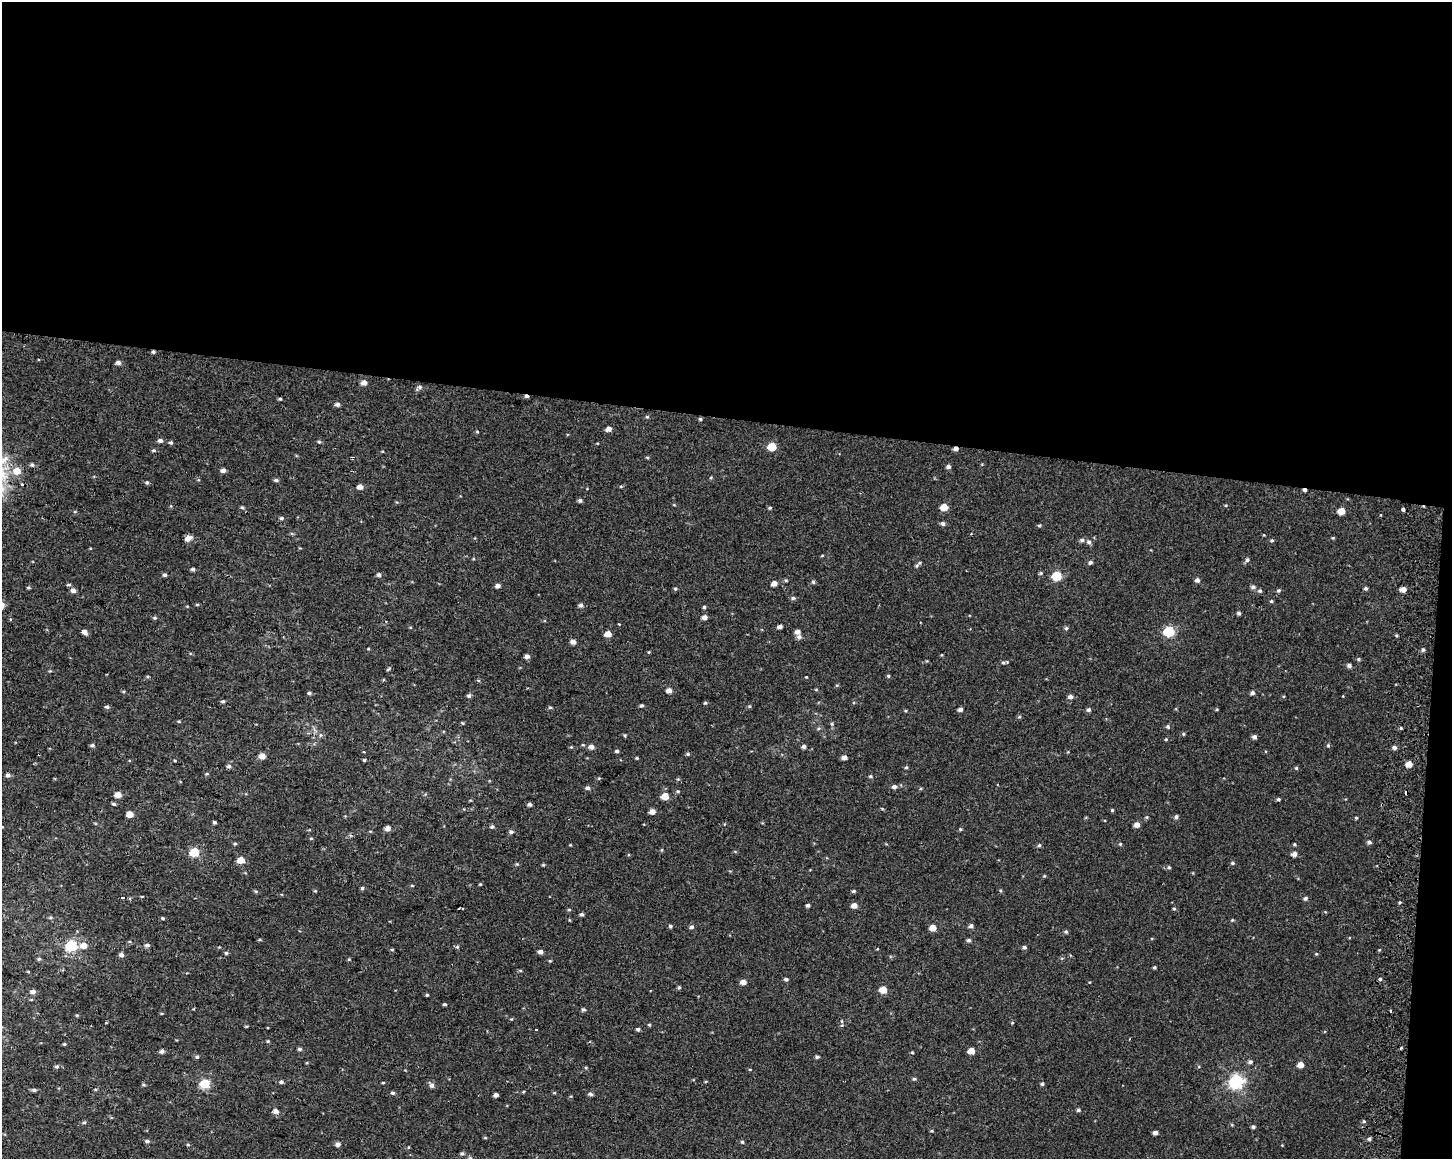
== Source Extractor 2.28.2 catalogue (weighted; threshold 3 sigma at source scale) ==
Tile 3 of 3 x 4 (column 3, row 1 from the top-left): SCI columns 3226-4675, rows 3476-4632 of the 4943 x 4643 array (HDU 1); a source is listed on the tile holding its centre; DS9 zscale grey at full resolution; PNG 1454 x 1161 px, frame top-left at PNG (2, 2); no overlay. Shown black and unused: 37% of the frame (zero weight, under 2 of 3 exposures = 2% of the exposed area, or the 3 px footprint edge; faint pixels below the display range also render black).
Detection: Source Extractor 2.28.2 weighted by HDU 2 'WHT'; one run over the whole footprint, this tile lists its part. Background 1.53e-04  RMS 0.0035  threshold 0.0158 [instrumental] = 3 sigma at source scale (4.5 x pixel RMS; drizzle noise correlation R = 1.50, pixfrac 1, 0.0396/0.0396 arcsec/px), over >= 5 px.
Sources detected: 270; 2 cosmic-ray / hot-pixel residue — not listed; the other 268 listed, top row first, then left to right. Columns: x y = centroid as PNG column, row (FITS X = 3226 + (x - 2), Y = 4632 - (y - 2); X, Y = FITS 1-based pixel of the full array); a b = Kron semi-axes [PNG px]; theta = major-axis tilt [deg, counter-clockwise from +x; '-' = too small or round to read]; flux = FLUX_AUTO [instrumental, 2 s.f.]
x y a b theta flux
153 352 5 4 - 0.52
118 362 5 4 - 1.2
364 383 5 5 - 1.9
419 387 8 6 41 0.92
280 399 4 4 - 0.44
337 404 4 4 - 1.1
647 417 5 4 - 0.39
700 419 4 4 - 0.43
608 429 5 4 - 2
477 432 5 3 - 0.3
160 440 6 5 - 1
319 442 5 4 - 0.52
171 443 5 5 - 0.61
772 447 6 5 - 9
955 448 5 4 - 1.2
154 450 6 4 0 0.52
647 457 5 3 - 0.33
32 465 6 5 - 0.64
948 467 5 5 - 0.96
223 470 5 4 - 1.4
17 471 7 6 - 4.5
711 477 5 3 - 0.33
276 480 6 4 -9 0.66
147 482 5 5 - 0.57
22 485 3 3 - 1.5
621 486 5 3 - 0.35
360 487 5 4 - 2.1
1304 490 4 3 - 0.77
580 500 5 4 - 0.74
1226 505 4 3 - 0.3
242 507 5 3 - 0.43
944 507 5 5 - 4.9
770 508 5 4 - 0.44
1403 509 4 3 - 4.2
1342 511 5 5 - 4.2
281 518 6 4 1 0.59
943 523 5 5 - 0.83
1039 525 5 4 - 0.48
1333 538 4 3 - 0.33
188 539 8 5 31 2.1
1082 540 6 5 - 0.79
1272 540 5 5 - 0.51
1089 542 6 5 - 0.95
473 559 5 3 - 0.31
1247 560 5 5 - 0.73
1090 562 5 4 - 0.85
917 565 7 4 58 0.6
193 569 4 4 - 0.73
165 575 4 4 - 0.68
379 575 5 4 - 0.83
1057 576 6 5 - 16
786 580 5 4 - 0.45
1197 580 5 5 - 1.1
813 582 5 4 - 0.57
774 583 5 4 - 2
69 585 5 4 - 0.54
498 586 5 4 - 1.4
1253 587 6 5 - 0.91
28 588 6 3 -8 0.39
1366 588 4 4 - 0.67
675 589 5 4 - 0.47
1403 589 5 4 - 2.4
73 590 5 4 - 1.7
1278 590 5 5 - 0.53
1260 591 6 5 - 0.64
793 598 6 5 - 0.69
1271 601 5 4 - 0.45
197 604 5 3 - 0.38
581 605 5 5 - 0.98
704 607 4 4 - 0.48
1239 613 5 4 - 0.64
704 617 5 4 - 1.8
155 618 5 4 - 0.52
10 620 3 3 - 0.58
619 624 3 2 - 0.3
780 627 5 4 - 1.1
1066 628 6 5 - 0.57
1169 631 6 5 - 25
84 632 7 5 -40 1.3
798 632 5 5 - 1.7
608 634 5 4 - 3.7
799 637 6 6 - 1
573 642 5 4 - 1.8
368 649 5 3 - 0.27
1423 650 5 4 - 0.66
649 652 5 3 - 0.29
527 656 5 5 - 1.3
1359 659 5 4 - 0.47
1003 662 5 5 - 0.58
1349 665 5 5 - 1
388 669 6 3 37 0.4
888 676 5 4 - 0.43
806 677 3 3 - 0.25
837 685 5 3 - 0.33
669 690 5 5 - 1.9
309 693 5 4 - 0.56
1252 693 5 5 - 0.97
469 695 5 5 - 0.77
1070 697 6 5 - 1.1
223 701 5 4 - 0.51
705 703 4 4 - 0.43
642 705 4 4 - 0.57
749 706 5 4 - 0.45
107 707 6 4 -11 0.68
550 707 5 3 - 0.42
1217 709 4 3 - 0.34
960 710 5 4 - 1.2
1089 710 5 5 - 0.74
1019 717 5 3 - 0.37
179 721 5 3 - 0.34
463 723 5 3 - 0.32
832 724 6 4 -72 0.5
1168 727 5 5 - 0.62
1401 728 4 3 - 0.35
1183 734 5 4 - 0.42
320 735 6 4 89 0.51
625 735 5 4 - 0.39
1254 737 5 4 - 1.1
1166 739 4 3 - 0.33
92 745 6 4 -10 0.61
583 745 5 3 - 0.3
1328 745 5 4 - 0.5
804 746 5 4 - 0.93
591 747 5 5 - 1.9
1394 747 5 5 - 0.91
617 751 5 4 - 0.67
364 752 3 2 - 0.31
688 754 5 4 - 0.49
262 756 5 4 - 3
844 757 5 4 - 1.5
637 758 4 3 - 0.39
364 760 3 3 - 0.44
175 761 3 2 - 0.33
1409 764 5 5 - 3.1
229 766 6 5 - 0.76
906 767 5 4 - 0.41
1296 768 4 4 - 0.45
207 774 5 3 - 0.35
8 775 5 5 - 1
870 776 5 4 - 0.44
678 779 4 4 - 0.39
894 787 6 5 - 1.1
588 788 6 5 - 0.75
678 791 5 4 - 0.45
118 795 5 4 - 3.7
665 796 5 4 - 5
1278 799 4 4 - 0.55
114 804 5 3 - 0.57
530 804 4 4 - 1.1
1112 810 4 4 - 0.41
652 812 5 4 - 2.5
130 814 5 4 - 4.4
1147 817 5 5 - 0.42
1176 817 5 4 - 0.79
1356 818 4 4 - 0.34
214 822 4 3 - 0.55
1137 825 5 5 - 1.9
492 826 5 4 - 0.75
388 828 5 4 - 2
960 829 4 4 - 0.39
511 832 5 5 - 0.86
1369 842 5 4 - 0.73
235 844 6 4 0 0.4
1120 844 4 4 - 0.38
1294 844 4 3 - 0.4
1039 845 5 4 - 0.51
194 852 5 5 - 16
1294 854 5 5 - 1.6
241 860 5 4 - 5.2
1232 863 5 4 - 0.53
517 864 5 4 - 0.37
543 865 4 4 - 0.37
1169 867 5 5 - 0.56
1044 876 4 3 - 0.34
412 886 5 3 - 0.29
362 888 5 4 - 0.58
256 891 5 4 - 0.42
315 891 4 3 - 0.31
854 891 5 4 - 0.51
142 896 5 3 - 0.26
122 898 3 2 - 0.43
1305 898 5 4 - 0.78
808 905 4 3 - 0.74
854 905 5 5 - 2.1
1174 909 4 4 - 0.41
569 910 5 3 - 0.36
582 914 5 4 - 0.69
163 918 4 3 - 0.45
1232 920 4 3 - 0.33
670 926 5 4 - 0.56
971 926 5 4 - 0.95
691 927 5 4 - 0.86
933 928 5 5 - 3.5
1066 932 5 5 - 0.56
969 940 5 4 - 0.76
84 945 6 5 - 3.6
147 945 6 4 8 0.86
71 946 6 5 - 34
457 947 5 4 - 0.49
1024 947 5 4 - 0.77
877 949 4 3 - 0.25
392 950 5 3 - 0.35
540 952 4 4 - 1.5
226 953 4 4 - 0.54
121 955 5 4 - 1.3
39 959 5 4 - 0.49
349 959 5 4 - 0.32
1154 967 3 3 - 0.46
520 970 5 3 - 0.36
786 979 4 4 - 0.75
1380 979 5 4 - 0.53
743 982 5 4 - 2.5
679 987 5 4 - 0.48
883 990 5 5 - 5.4
33 992 5 4 - 1.5
427 995 3 3 - 0.41
445 1004 4 3 - 0.51
583 1010 5 4 - 0.67
1390 1011 3 2 - 0.42
77 1015 5 3 - 0.34
511 1019 4 4 - 0.29
1012 1023 5 3 - 0.28
649 1025 5 4 - 0.39
842 1025 5 4 - 0.53
246 1026 5 3 - 0.29
638 1029 5 4 - 0.69
536 1030 3 2 - 0.38
268 1041 4 4 - 0.35
64 1044 4 4 - 0.38
1401 1048 3 3 - 0.33
299 1049 5 4 - 0.66
162 1051 4 4 - 1.2
971 1051 5 4 - 4.1
912 1052 4 3 - 0.37
197 1057 5 5 - 0.6
817 1057 5 4 - 0.64
1250 1062 5 5 - 0.77
1301 1065 5 4 - 2.7
57 1067 6 5 - 0.68
914 1079 4 4 - 0.47
281 1082 5 4 - 0.76
383 1082 4 3 - 0.32
1236 1082 7 6 - 61
205 1084 5 5 - 18
1042 1084 4 4 - 0.56
143 1085 6 4 -1 0.42
432 1085 7 5 -39 1.3
34 1090 6 4 -9 0.73
523 1092 4 3 - 0.33
392 1093 5 4 - 0.63
590 1094 5 5 - 0.83
496 1095 4 4 - 1.3
1078 1110 5 4 - 0.63
276 1111 5 4 - 2.1
1364 1121 4 4 - 0.46
84 1122 5 4 - 0.5
1253 1127 4 4 - 0.69
932 1131 4 3 - 0.35
1155 1133 4 4 - 1.4
485 1138 5 3 - 0.3
1369 1139 4 4 - 0.71
147 1141 6 4 -8 0.77
742 1142 4 4 - 0.5
338 1144 5 4 - 1.3
188 1145 5 3 - 0.34
408 1147 4 3 - 0.28
462 1153 5 5 - 0.65
470 1158 5 5 - 0.62
Overlapping masked pixels (flux is a lower limit): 3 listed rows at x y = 153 352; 955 448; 1304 490
Isophote crosses this tile's border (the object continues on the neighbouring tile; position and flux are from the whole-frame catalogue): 1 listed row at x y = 470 1158